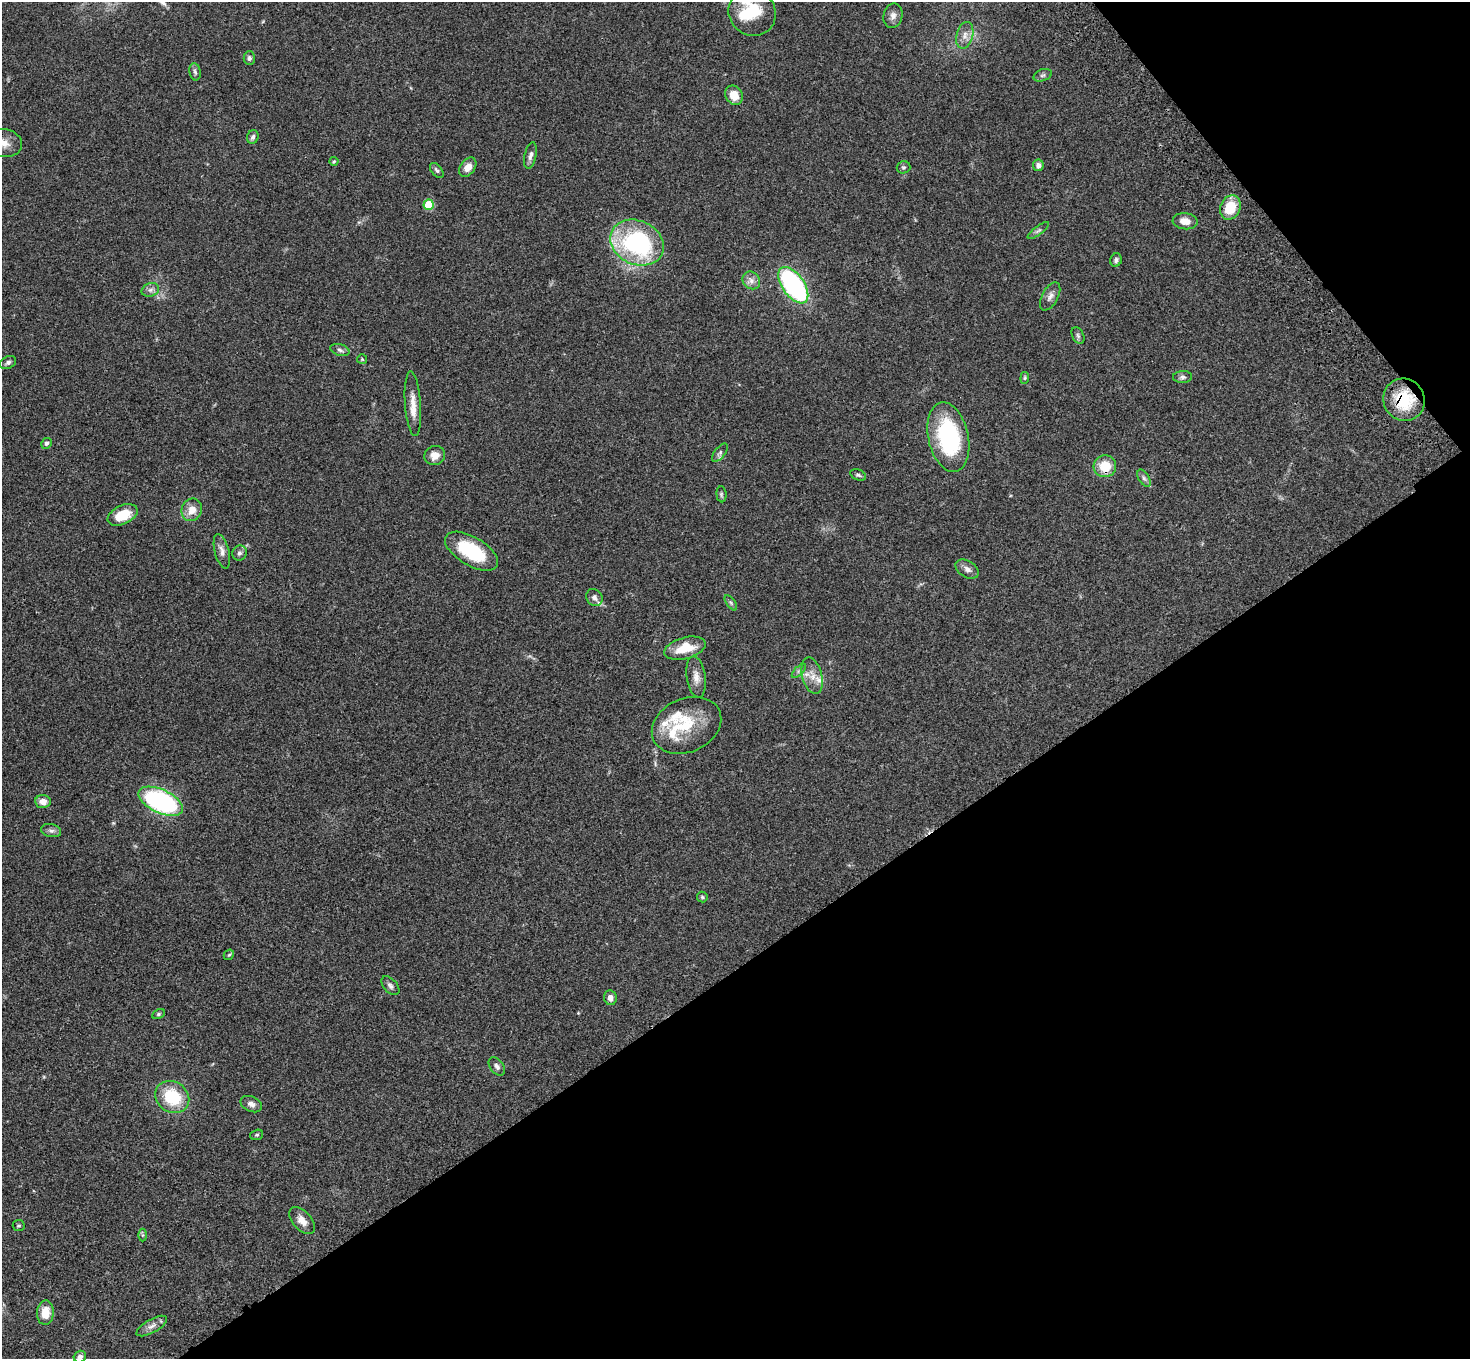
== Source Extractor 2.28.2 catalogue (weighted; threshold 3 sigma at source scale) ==
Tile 12 of 4 x 4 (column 4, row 3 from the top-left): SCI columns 4511-5978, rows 1736-3092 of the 6081 x 6045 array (HDU 1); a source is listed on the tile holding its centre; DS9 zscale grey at full resolution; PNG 1472 x 1361 px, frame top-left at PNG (2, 2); each listed source drawn as its Kron ellipse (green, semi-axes under 4 px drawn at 4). Shown black and unused: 34% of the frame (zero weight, under 3 of 4 exposures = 6% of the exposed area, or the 3 px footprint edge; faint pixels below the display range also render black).
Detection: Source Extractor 2.28.2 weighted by HDU 2 'WHT'; one run over the whole footprint, this tile lists its part. Background 0.0477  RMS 0.0052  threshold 0.0235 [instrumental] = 3 sigma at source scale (4.5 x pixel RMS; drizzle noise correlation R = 1.50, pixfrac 1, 0.05/0.05 arcsec/px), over >= 5 px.
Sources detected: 79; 1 inside a brighter object's white glare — neither listed nor drawn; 6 inside a brighter listed object's ellipse — not listed separately; the other 72 listed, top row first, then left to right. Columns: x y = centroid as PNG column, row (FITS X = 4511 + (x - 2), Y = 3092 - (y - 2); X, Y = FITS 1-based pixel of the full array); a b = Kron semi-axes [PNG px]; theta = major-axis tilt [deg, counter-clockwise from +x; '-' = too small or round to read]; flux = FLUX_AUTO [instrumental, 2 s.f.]
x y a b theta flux
752 12 24 23 - 20
893 16 12 9 76 2.8
965 35 14 8 75 3.6
249 58 7 5 90 1.4
195 72 9 5 -78 1.2
1043 75 9 6 18 1.3
734 95 10 8 -58 6.3
253 137 7 5 70 1.5
3 143 19 14 -8 7.1
530 155 13 6 78 2.2
334 161 4 4 - 0.54
1038 165 6 5 - 2.1
468 167 11 7 52 4.5
903 167 7 6 - 0.99
437 170 8 5 -50 1.1
429 205 5 5 - 20
1230 208 12 10 69 15
1185 221 12 8 -5 5.2
1038 230 13 4 37 1.3
637 243 28 22 -26 74
1116 260 7 5 69 1.3
751 280 9 8 - 2.7
793 285 21 11 -55 87
150 290 9 6 16 1.7
1050 296 15 8 61 2.8
1078 335 9 5 -63 1.2
340 350 10 5 -16 1.5
362 359 5 5 - 0.57
8 362 8 6 26 1.5
1182 377 9 6 4 1.5
1025 378 6 4 82 0.65
1404 400 21 20 - 21
413 404 32 8 -86 5.8
948 437 35 20 -78 54
46 443 6 5 - 1.3
720 453 11 5 52 1.4
435 455 10 9 - 4.1
1105 466 11 11 - 11
858 475 8 5 -23 1.1
1144 478 9 5 -60 1.4
721 494 8 5 -84 0.9
192 510 11 10 - 5.4
123 515 16 9 25 12
222 551 17 7 -76 3
472 551 30 14 -31 27
239 553 8 7 - 1.5
967 569 13 8 -31 2.7
594 598 9 7 -53 1.9
731 603 9 4 -55 1
685 648 21 10 15 12
799 671 9 3 45 0.9
812 676 19 10 -75 5.6
696 677 21 9 -82 4.5
687 725 36 26 24 23
43 801 8 6 -5 4
161 801 24 11 -25 86
51 831 10 6 -12 1.7
702 897 5 5 - 0.7
229 955 6 4 42 0.68
390 986 11 6 -49 1.7
610 998 7 6 - 2.5
158 1014 7 4 28 0.82
497 1066 10 6 -52 1.8
172 1097 18 15 -35 22
251 1104 11 7 -25 2.6
257 1135 6 5 - 0.76
302 1221 16 9 -47 4.2
19 1226 6 5 - 0.8
143 1235 6 4 -90 0.6
45 1313 12 8 87 7.9
152 1326 17 6 30 2.8
80 1357 6 5 - 1.7
Overlapping masked pixels (flux is a lower limit): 2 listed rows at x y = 1404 400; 1105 466
Isophote crosses this tile's border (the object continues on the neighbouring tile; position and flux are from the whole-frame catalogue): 3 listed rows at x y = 752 12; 3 143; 80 1357